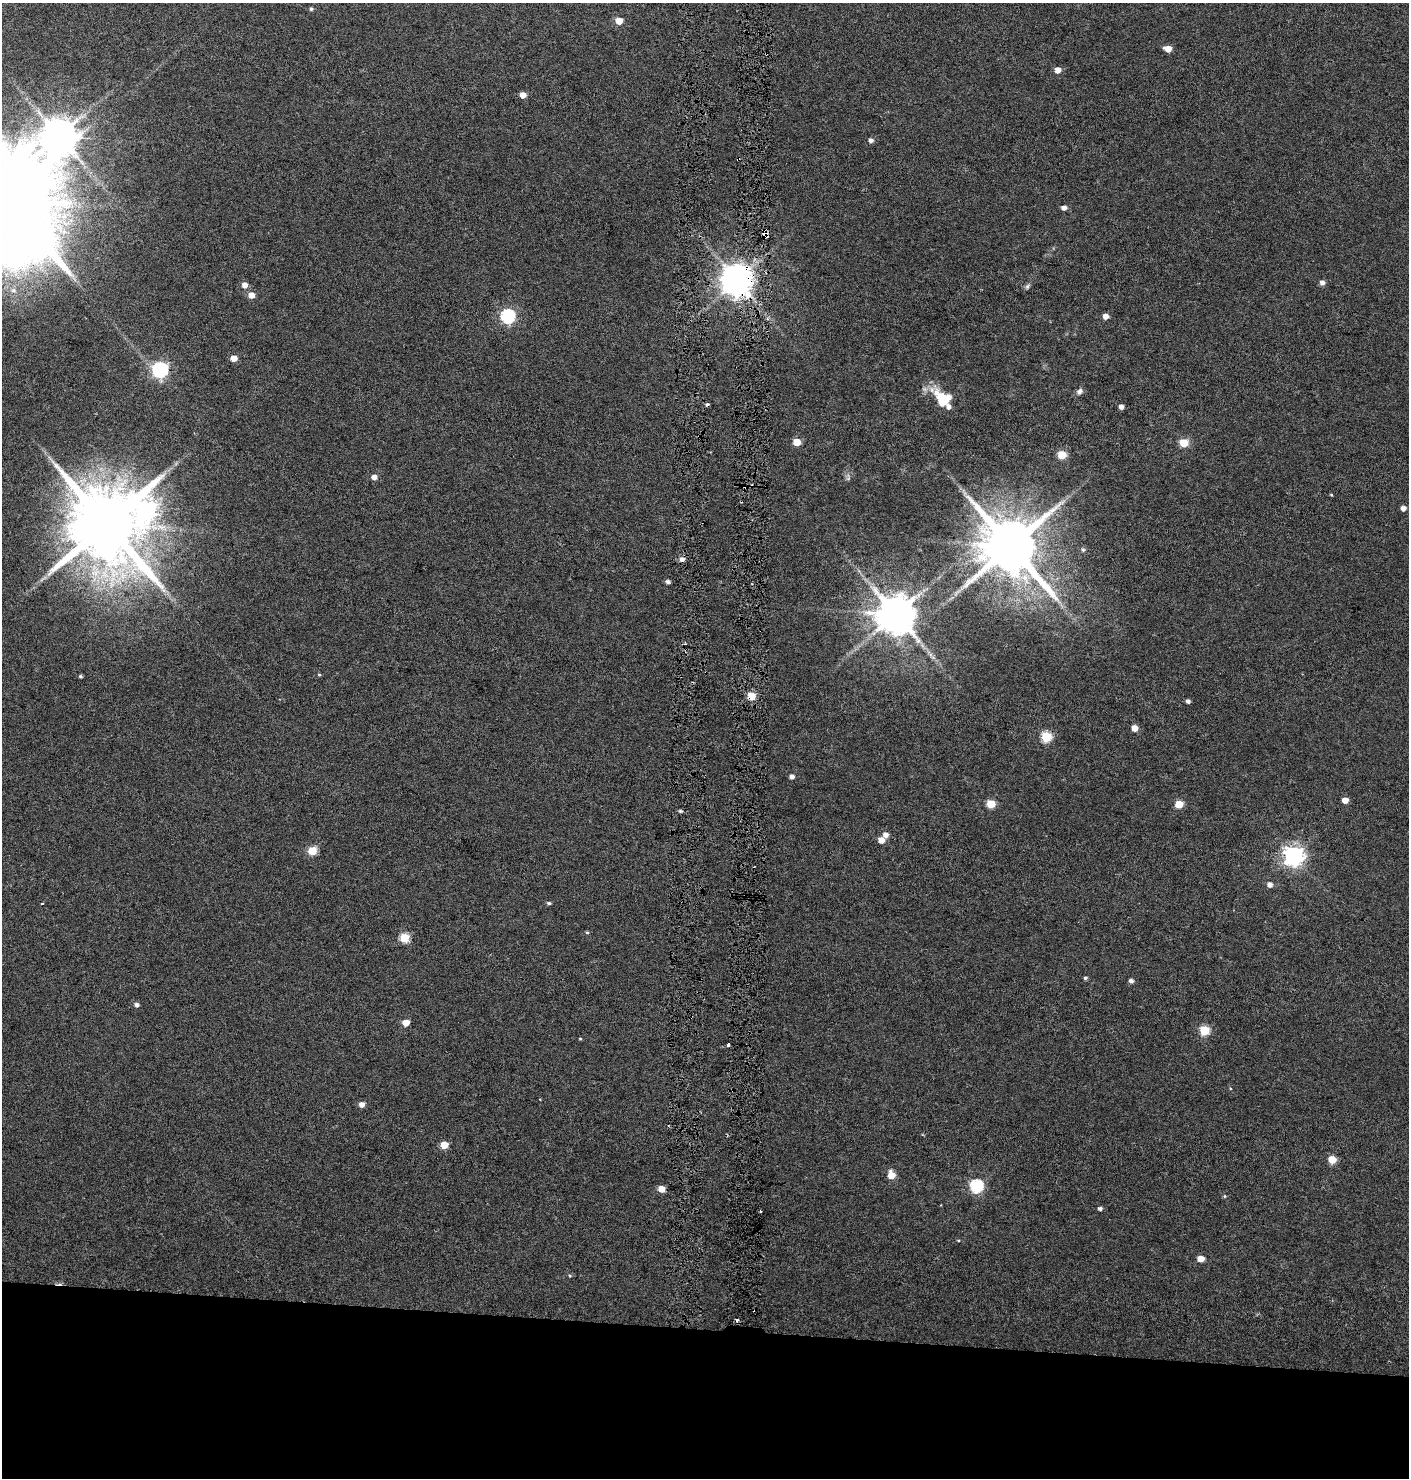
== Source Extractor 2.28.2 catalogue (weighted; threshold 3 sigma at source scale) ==
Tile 8 of 3 x 3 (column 2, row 3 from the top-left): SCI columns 1635-3041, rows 9-1484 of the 4727 x 4435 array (HDU 1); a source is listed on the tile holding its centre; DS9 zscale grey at full resolution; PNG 1411 x 1480 px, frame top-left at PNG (2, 3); no overlay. Shown black and unused: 10% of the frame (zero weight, under 3 of 6 exposures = <1% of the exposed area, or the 3 px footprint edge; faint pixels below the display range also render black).
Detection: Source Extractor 2.28.2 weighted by HDU 2 'WHT'; one run over the whole footprint, this tile lists its part. Background 0.0339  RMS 0.0029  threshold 0.0119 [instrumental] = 3 sigma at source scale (4.09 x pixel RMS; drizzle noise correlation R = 1.36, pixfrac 0.8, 0.0396/0.0396 arcsec/px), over >= 5 px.
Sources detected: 84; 6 cosmic-ray / hot-pixel residue — not listed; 1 inside a brighter listed object's ellipse — not listed separately; the other 77 listed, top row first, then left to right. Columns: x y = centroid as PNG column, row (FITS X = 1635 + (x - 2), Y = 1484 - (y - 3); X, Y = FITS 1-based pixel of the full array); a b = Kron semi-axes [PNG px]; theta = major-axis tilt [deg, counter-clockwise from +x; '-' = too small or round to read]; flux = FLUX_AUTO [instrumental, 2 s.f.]
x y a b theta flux
311 9 5 5 - 0.51
619 21 5 5 - 4.7
1168 49 6 4 -13 3.2
1058 70 5 5 - 2.7
523 95 5 5 - 2.9
59 136 12 11 - 750
871 140 5 5 - 1
738 159 5 2 - 0.37
5 199 31 25 -19 9700
1064 208 5 4 - 1.5
766 234 6 4 -88 3.2
737 280 9 9 - 540
1322 283 5 5 - 1.4
245 285 5 5 - 2.2
1027 286 8 5 58 0.63
13 290 9 7 -7 1.5
251 295 5 5 - 2.8
508 316 6 6 - 48
1106 316 5 4 - 2.1
234 358 5 5 - 3.2
160 370 7 6 - 73
1080 391 9 7 49 1
943 399 26 15 -46 9.7
1121 407 4 4 - 1.4
797 442 5 5 - 6.5
1184 443 5 5 - 11
1062 455 5 5 - 10
374 477 5 4 - 1.8
848 478 11 5 83 0.74
964 492 13 4 -64 0.95
1331 495 4 3 - 0.24
1403 508 5 5 - 1.5
146 511 17 10 87 120
106 524 21 18 -41 4000
1011 546 17 15 -35 2400
1083 550 5 5 - 0.49
668 582 5 4 - 0.84
896 614 11 10 - 1000
319 675 5 4 - 0.3
80 676 4 3 - 0.4
752 696 5 5 - 11
1188 701 4 4 - 0.81
1135 728 5 4 - 3.2
1046 737 5 5 - 19
792 777 5 4 - 1.2
1345 800 5 4 - 3
991 804 5 5 - 9.7
1179 804 5 5 - 8.2
680 811 5 4 - 0.44
886 835 6 5 - 1.5
882 840 5 5 - 3.1
312 851 5 5 - 11
1293 856 7 7 - 160
1270 885 5 5 - 1.5
42 903 3 2 - 0.23
549 903 5 4 - 0.54
587 932 4 4 - 0.36
404 938 5 5 - 14
1085 978 5 4 - 0.44
1131 981 5 4 - 0.9
137 1005 5 5 - 0.88
406 1023 5 5 - 4.2
1204 1031 5 5 - 15
580 1039 5 3 - 0.23
728 1045 3 3 - 0.62
362 1104 5 5 - 1.9
444 1145 5 5 - 5.7
1332 1159 5 5 - 6.6
891 1175 6 5 - 4.9
977 1186 6 6 - 38
661 1189 5 5 - 4
1224 1196 6 4 -90 0.29
1100 1208 5 4 - 0.74
760 1212 3 2 - 0.26
958 1240 5 3 - 0.24
1201 1259 5 4 - 4
570 1276 5 3 - 0.28
Overlapping masked pixels (flux is a lower limit): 4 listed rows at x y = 738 159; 766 234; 737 280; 752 696
Isophote crosses this tile's border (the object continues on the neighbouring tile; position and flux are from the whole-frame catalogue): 1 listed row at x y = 5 199